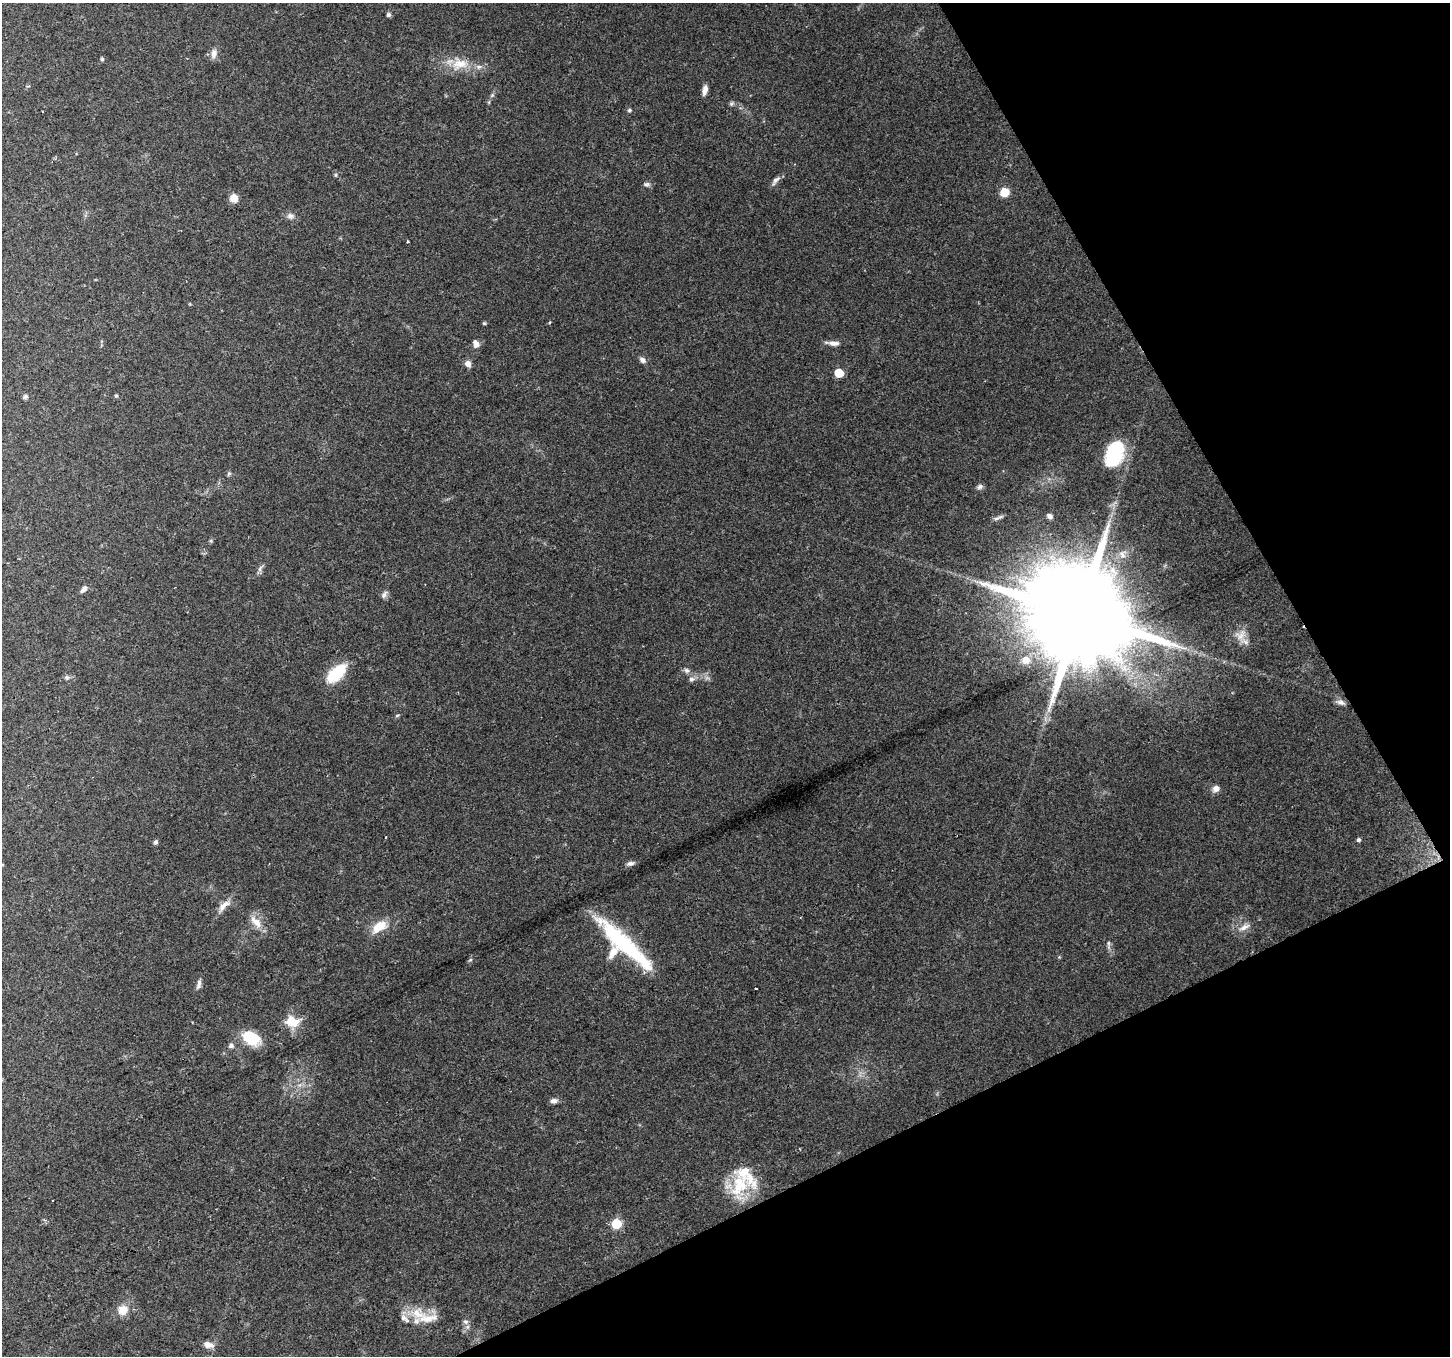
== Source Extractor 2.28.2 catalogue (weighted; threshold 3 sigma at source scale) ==
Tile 12 of 4 x 4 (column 4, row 3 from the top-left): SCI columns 4350-5797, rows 1518-2871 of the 5797 x 5684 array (HDU 1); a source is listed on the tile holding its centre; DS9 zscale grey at full resolution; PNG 1452 x 1358 px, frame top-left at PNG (2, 3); no overlay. Shown black and unused: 24% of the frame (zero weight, under 2 of 3 exposures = <1% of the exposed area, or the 3 px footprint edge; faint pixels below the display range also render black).
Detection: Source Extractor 2.28.2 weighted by HDU 2 'WHT'; one run over the whole footprint, this tile lists its part. Background 0.069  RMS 0.0054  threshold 0.0243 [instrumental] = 3 sigma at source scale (4.5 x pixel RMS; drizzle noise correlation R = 1.50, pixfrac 1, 0.0396/0.0396 arcsec/px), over >= 5 px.
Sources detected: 70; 1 cosmic-ray / hot-pixel residue — not listed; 5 inside a brighter listed object's ellipse — not listed separately; the other 64 listed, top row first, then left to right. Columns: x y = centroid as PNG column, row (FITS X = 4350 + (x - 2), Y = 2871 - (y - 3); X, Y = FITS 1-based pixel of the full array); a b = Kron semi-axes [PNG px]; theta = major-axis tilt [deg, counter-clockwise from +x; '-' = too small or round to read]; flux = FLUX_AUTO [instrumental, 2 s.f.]
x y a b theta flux
388 15 5 5 - 1.3
214 53 14 8 81 3.1
102 59 5 5 - 0.78
459 64 25 16 7 12
705 90 11 5 78 3.2
731 104 6 5 - 0.98
629 110 5 5 - 0.87
336 175 5 3 - 0.67
775 180 15 6 49 2.2
646 184 10 5 1 1.4
1004 192 5 5 - 22
234 198 9 8 - 5
290 216 10 8 -1 2.2
408 242 3 3 - 1.1
550 322 4 3 - 0.49
484 323 5 4 - 0.63
834 343 14 6 -4 3.2
476 344 10 8 -66 2.6
642 360 8 6 -41 2
468 364 9 7 -54 2.7
839 373 6 5 - 16
25 396 7 5 36 1.1
116 396 5 4 - 0.66
1114 454 26 15 71 41
229 473 6 5 - 0.9
980 486 8 6 34 1.5
1050 516 7 6 - 1.9
998 518 16 4 20 1.6
211 541 5 3 - 0.57
260 568 12 5 58 1.7
84 589 9 5 49 2.1
384 595 12 6 58 1.7
1078 615 33 23 19 17000
1240 635 17 13 47 5.8
1026 660 9 8 - 6.2
686 670 8 7 - 1.6
336 674 21 10 44 26
67 677 7 5 12 1.2
692 679 8 7 - 1.8
1341 702 11 6 -18 2.1
1216 788 8 6 23 3.3
1359 840 4 4 - 1.3
155 842 6 5 - 1.2
630 863 10 6 14 1.9
223 906 21 7 49 4.4
256 922 22 9 -46 6.2
379 926 18 10 35 11
1244 927 17 7 28 3.7
1109 943 8 4 -82 1.1
626 945 80 15 -43 54
470 960 6 3 19 0.65
199 984 12 5 77 2
756 989 3 3 - 3.3
292 1022 17 12 -2 10
251 1038 17 11 -31 20
231 1046 7 6 - 1.6
554 1101 9 6 7 2.2
739 1186 34 23 74 25
53 1200 2 2 - 0.66
616 1223 6 5 - 27
123 1310 13 12 - 6.4
417 1313 23 17 -20 13
465 1322 7 7 - 1.7
208 1345 13 7 -14 3.6